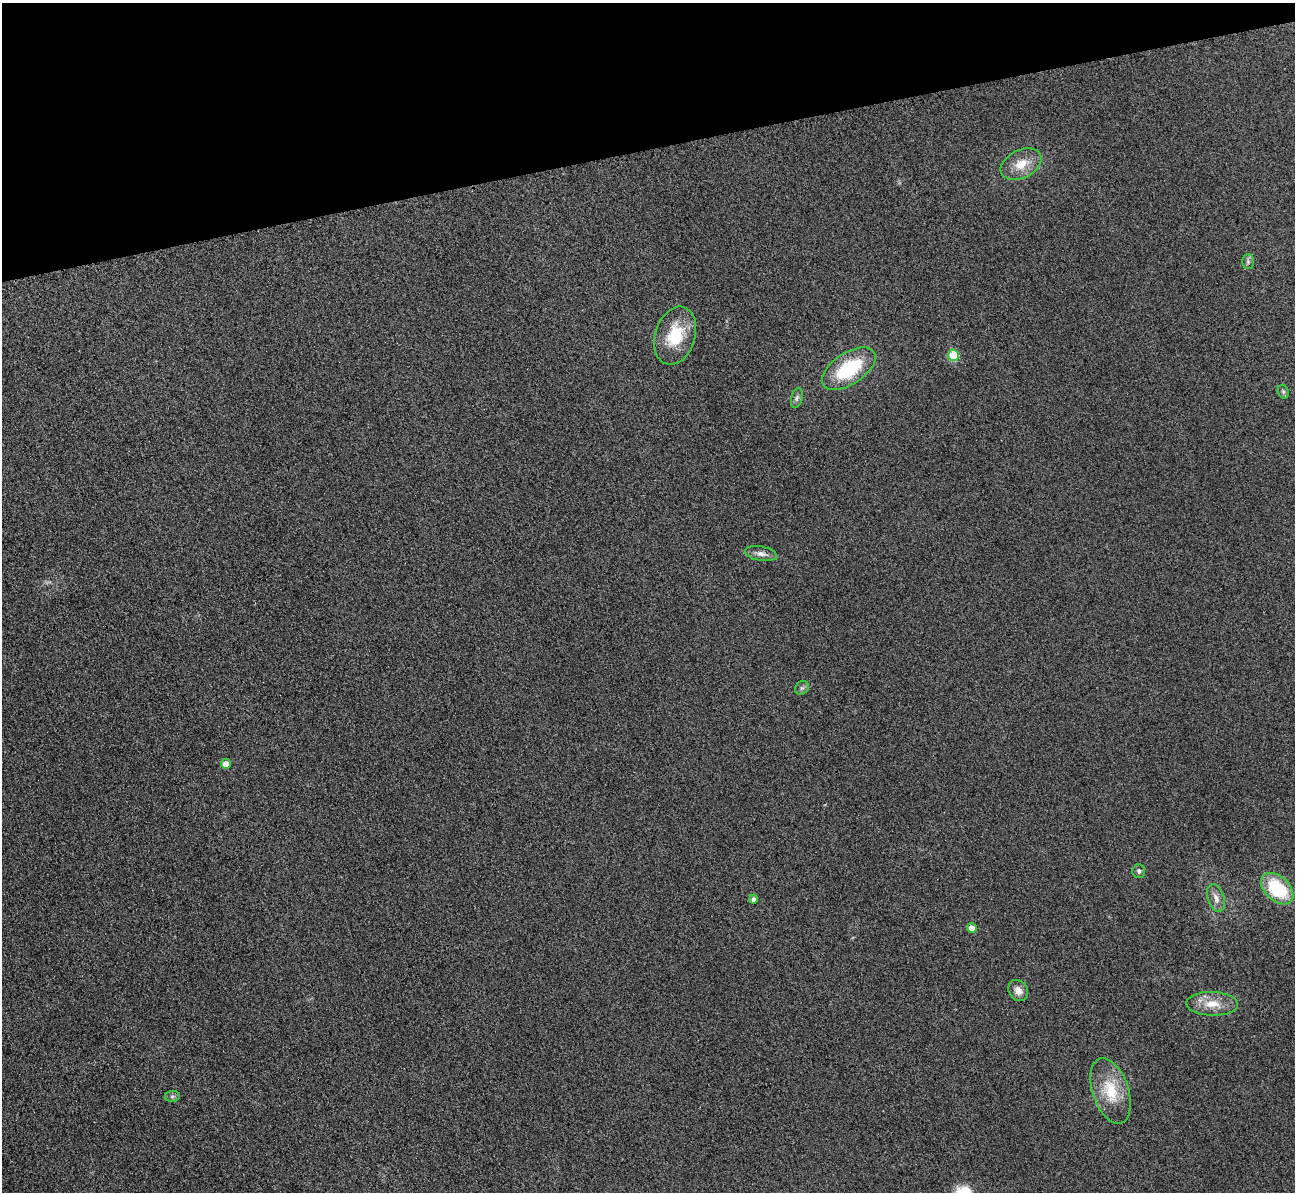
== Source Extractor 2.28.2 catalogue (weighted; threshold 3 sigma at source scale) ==
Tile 3 of 4 x 4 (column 3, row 1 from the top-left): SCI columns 2613-3905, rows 3733-4922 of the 5225 x 5207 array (HDU 1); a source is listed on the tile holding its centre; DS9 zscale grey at full resolution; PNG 1297 x 1194 px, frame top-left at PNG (2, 3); each listed source drawn as its Kron ellipse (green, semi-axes under 4 px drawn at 4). Shown black and unused: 12% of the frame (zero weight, under 3 of 4 exposures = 3% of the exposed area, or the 3 px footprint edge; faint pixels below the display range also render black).
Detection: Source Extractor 2.28.2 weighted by HDU 2 'WHT'; one run over the whole footprint, this tile lists its part. Background 0.315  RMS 0.024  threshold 0.108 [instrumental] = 3 sigma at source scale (4.5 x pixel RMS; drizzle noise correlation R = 1.50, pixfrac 1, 0.05/0.05 arcsec/px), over >= 5 px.
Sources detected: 19; all 19 listed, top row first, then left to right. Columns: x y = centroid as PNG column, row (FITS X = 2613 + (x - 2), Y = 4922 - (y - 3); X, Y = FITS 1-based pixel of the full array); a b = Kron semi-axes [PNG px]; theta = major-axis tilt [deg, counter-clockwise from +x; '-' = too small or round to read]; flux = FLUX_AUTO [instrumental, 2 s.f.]
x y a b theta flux
1021 164 22 14 27 44
1248 262 7 6 - 5.9
675 336 30 20 72 92
953 355 5 5 - 110
849 369 30 16 33 150
1283 392 7 5 -70 4.3
797 398 10 5 76 7.5
761 554 16 7 -11 14
802 688 7 6 - 6
226 764 5 5 - 28
1139 871 7 6 - 6.1
1277 889 19 12 -43 140
1216 898 14 8 -72 17
753 899 5 4 - 9.4
972 928 5 4 - 18
1018 991 11 9 -54 17
1212 1004 26 12 -1 43
1111 1091 34 18 -71 85
172 1096 7 5 6 5.3